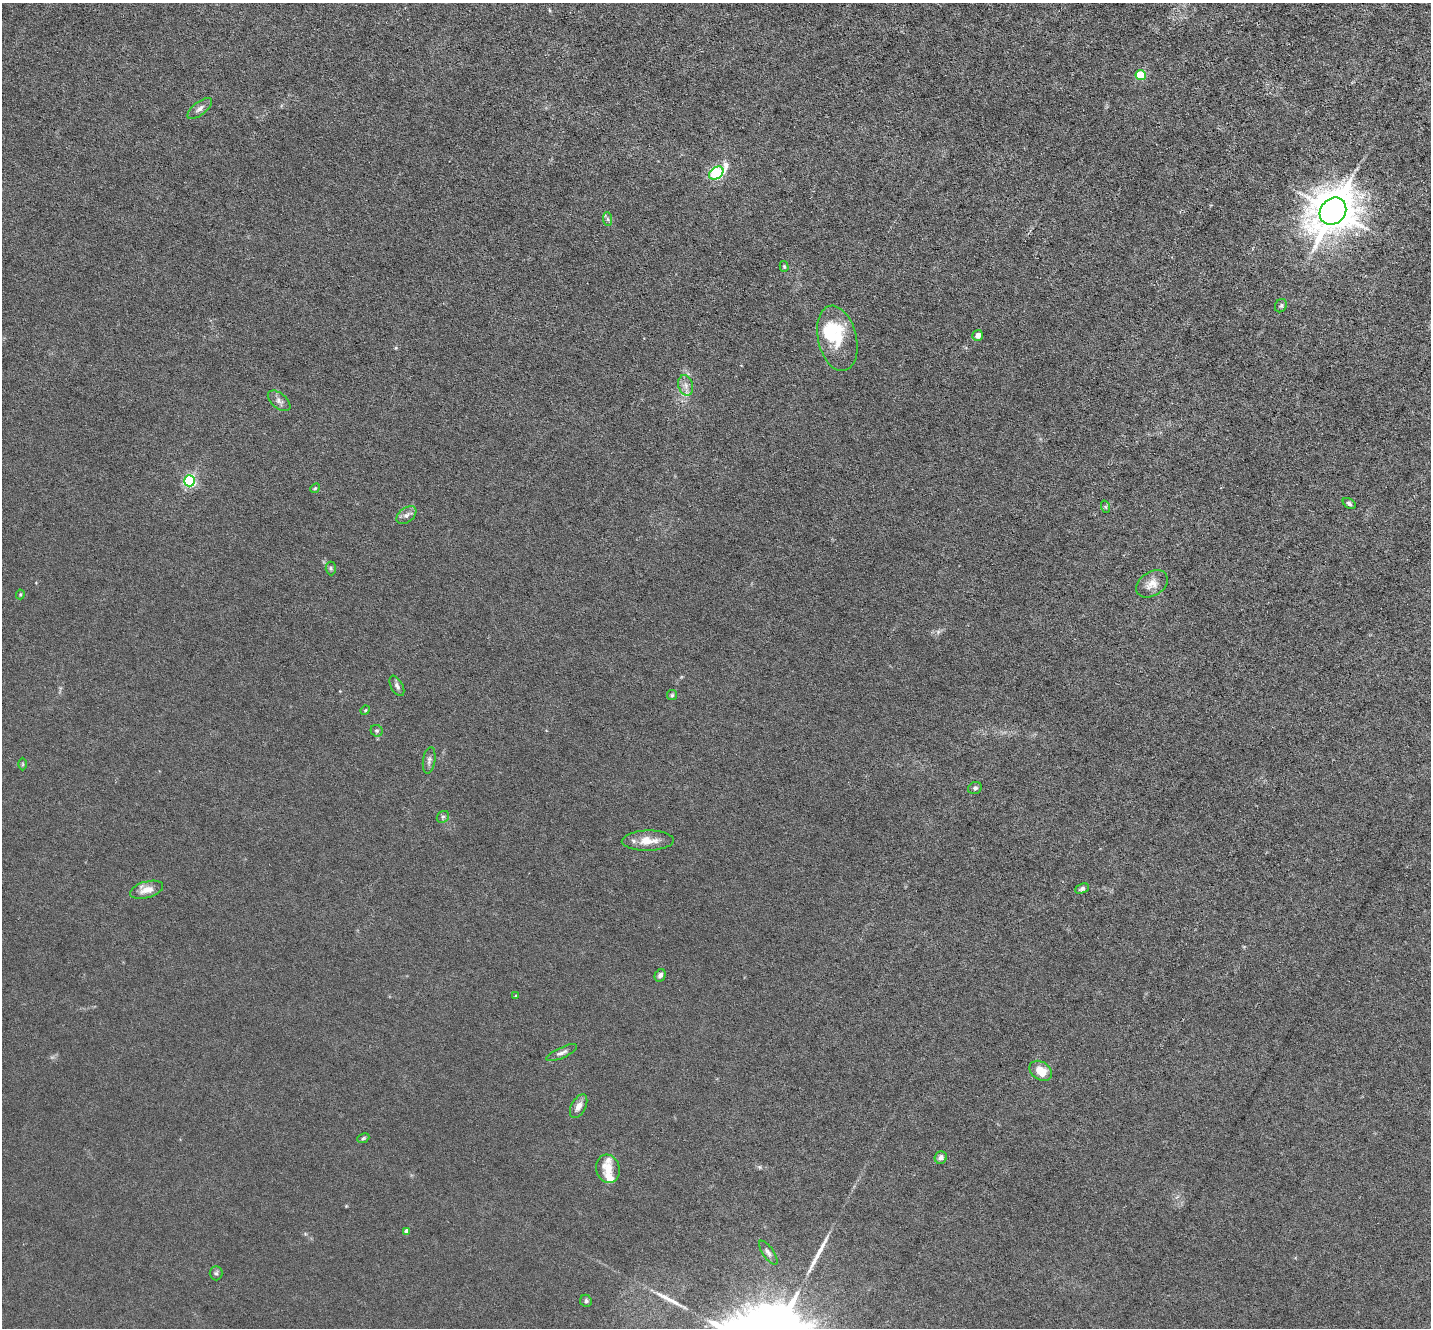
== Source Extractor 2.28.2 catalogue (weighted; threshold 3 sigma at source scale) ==
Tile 10 of 4 x 4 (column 2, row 3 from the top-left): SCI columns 1430-2858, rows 1469-2794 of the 5715 x 5726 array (HDU 1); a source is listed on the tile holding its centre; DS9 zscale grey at full resolution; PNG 1433 x 1330 px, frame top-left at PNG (2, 3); each listed source drawn as its Kron ellipse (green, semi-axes under 4 px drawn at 4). Nothing masked; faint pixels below the display range render black.
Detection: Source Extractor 2.28.2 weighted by HDU 2 'WHT'; one run over the whole footprint, this tile lists its part. Background 0.0146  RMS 0.0037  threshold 0.0151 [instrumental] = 3 sigma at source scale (4.09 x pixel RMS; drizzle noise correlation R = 1.36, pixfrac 0.8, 0.05/0.05 arcsec/px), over >= 5 px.
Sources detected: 48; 1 inside a brighter object's white glare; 2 long thin detections or spike segments (spike, bleed or trail) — neither listed nor drawn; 3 inside a brighter listed object's ellipse — not listed separately; the other 42 listed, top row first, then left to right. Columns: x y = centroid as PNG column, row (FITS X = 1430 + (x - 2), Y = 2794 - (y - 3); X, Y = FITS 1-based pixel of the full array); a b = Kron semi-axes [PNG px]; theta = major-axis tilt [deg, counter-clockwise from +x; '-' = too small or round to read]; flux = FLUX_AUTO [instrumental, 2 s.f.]
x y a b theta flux
1141 75 5 5 - 20
200 109 15 6 39 1.7
716 173 8 5 37 48
1333 211 14 12 48 1300
607 219 7 4 -88 0.64
784 266 5 4 - 0.46
1281 306 7 5 56 0.69
978 335 5 5 - 2.1
837 338 33 19 -77 13
686 385 10 7 -75 2
279 401 13 7 -39 1.6
189 481 5 5 - 57
315 488 5 4 - 0.39
1349 503 7 4 -34 0.79
1106 507 6 4 -70 0.49
406 515 11 7 38 1.7
331 568 7 5 -87 0.63
1152 584 17 12 33 3.4
20 594 5 4 - 0.43
397 686 11 6 -62 1.2
672 695 5 5 - 0.55
365 710 5 4 - 0.42
377 731 6 5 - 0.76
429 760 13 6 81 1.3
23 764 6 4 90 0.44
975 788 7 6 - 0.89
443 817 6 5 - 0.76
648 841 26 10 1 5.5
1082 889 7 4 23 0.93
147 890 17 8 15 3.9
660 975 6 5 - 1.4
516 996 4 4 - 0.41
562 1053 16 5 24 1.7
1041 1071 12 9 -35 5.8
579 1106 13 7 61 2.6
363 1138 6 4 23 0.52
941 1158 6 6 - 1.7
608 1169 14 11 -74 4.6
407 1231 4 4 - 2.1
768 1253 14 5 -55 1.4
216 1273 7 6 - 0.77
586 1301 6 5 - 0.81